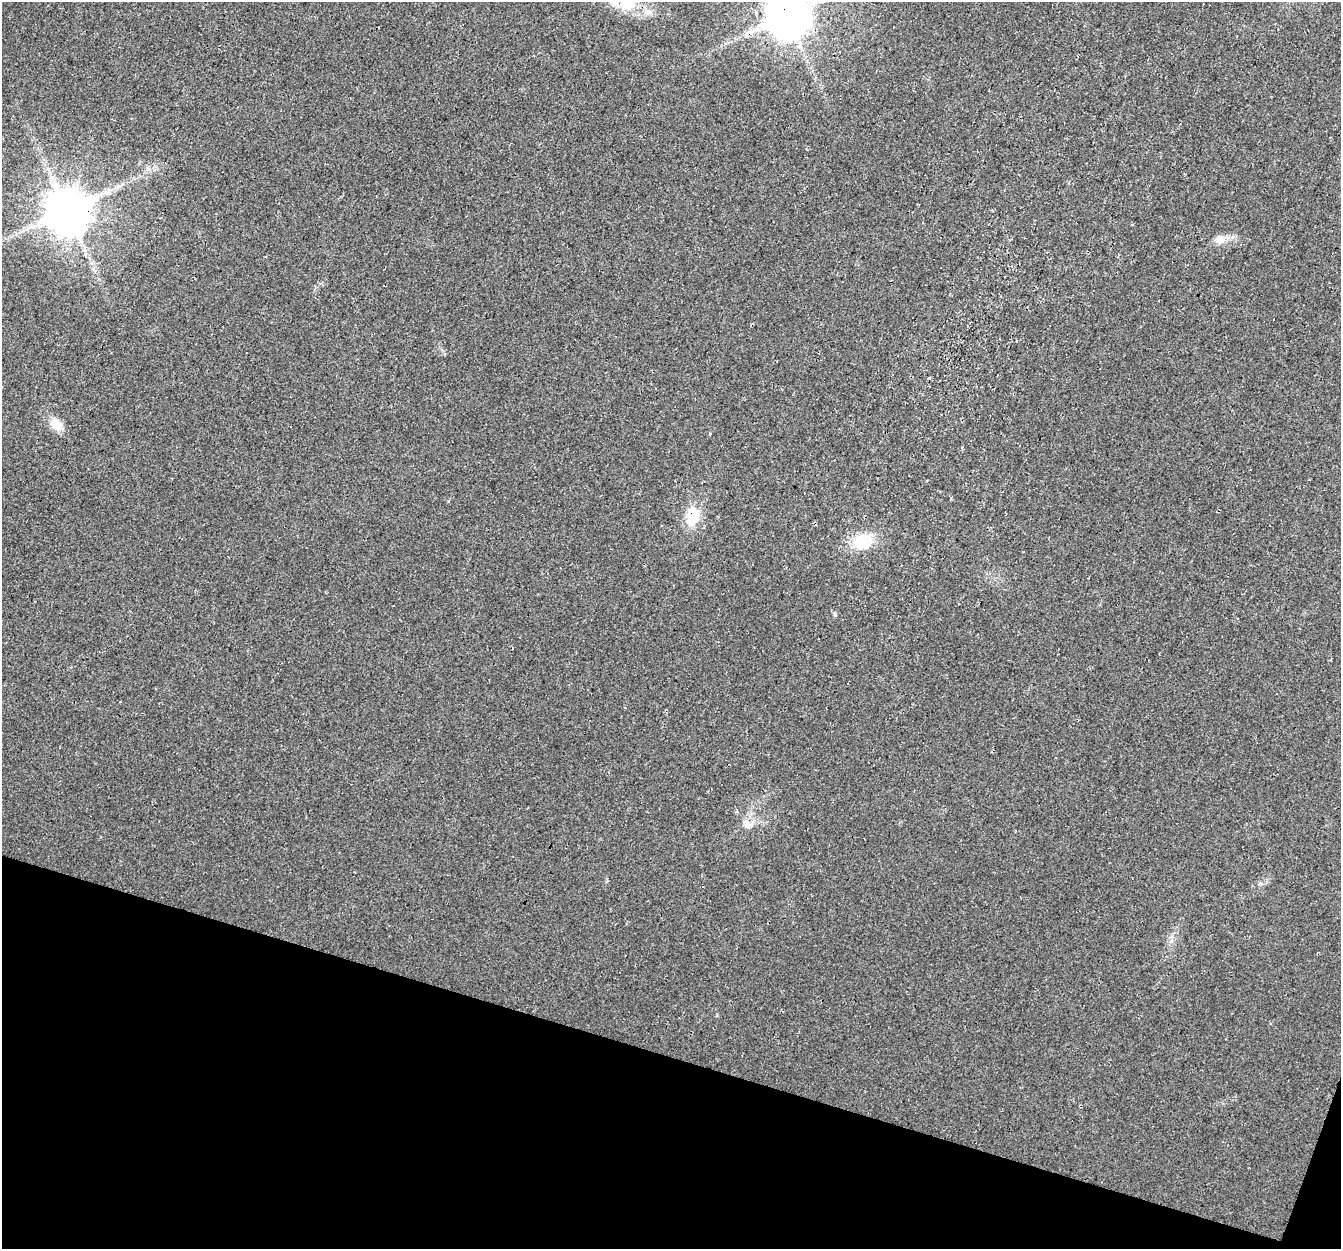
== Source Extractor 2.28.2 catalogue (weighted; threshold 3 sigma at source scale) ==
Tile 15 of 4 x 4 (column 3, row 4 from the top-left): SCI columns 2698-4036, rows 273-1519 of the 5404 x 5593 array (HDU 1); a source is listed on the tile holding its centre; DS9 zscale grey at full resolution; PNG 1343 x 1251 px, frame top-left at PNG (2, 2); no overlay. Shown black and unused: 16% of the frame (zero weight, under 3 of 4 exposures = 5% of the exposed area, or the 3 px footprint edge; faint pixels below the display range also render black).
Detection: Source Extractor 2.28.2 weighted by HDU 2 'WHT'; one run over the whole footprint, this tile lists its part. Background 0.0231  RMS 0.0069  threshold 0.0312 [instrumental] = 3 sigma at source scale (4.5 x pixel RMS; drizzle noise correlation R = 1.50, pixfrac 1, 0.0396/0.0396 arcsec/px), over >= 5 px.
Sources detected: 11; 2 inside a brighter listed object's ellipse — not listed separately; the other 9 listed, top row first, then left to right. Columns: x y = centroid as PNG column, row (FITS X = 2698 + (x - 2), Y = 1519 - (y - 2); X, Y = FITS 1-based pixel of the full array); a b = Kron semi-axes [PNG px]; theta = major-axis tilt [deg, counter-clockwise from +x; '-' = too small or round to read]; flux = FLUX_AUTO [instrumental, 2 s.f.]
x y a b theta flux
627 4 25 19 -3 19
787 16 12 12 - 2700
67 210 12 12 - 3000
1220 239 14 10 9 6.2
56 424 15 10 -43 12
693 516 20 14 82 21
863 541 22 17 26 24
835 615 5 4 - 1.2
747 824 14 9 -68 5.1
Overlapping masked pixels (flux is a lower limit): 3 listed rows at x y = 787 16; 67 210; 693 516
Isophote crosses this tile's border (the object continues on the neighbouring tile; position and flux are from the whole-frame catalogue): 2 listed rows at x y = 627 4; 787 16